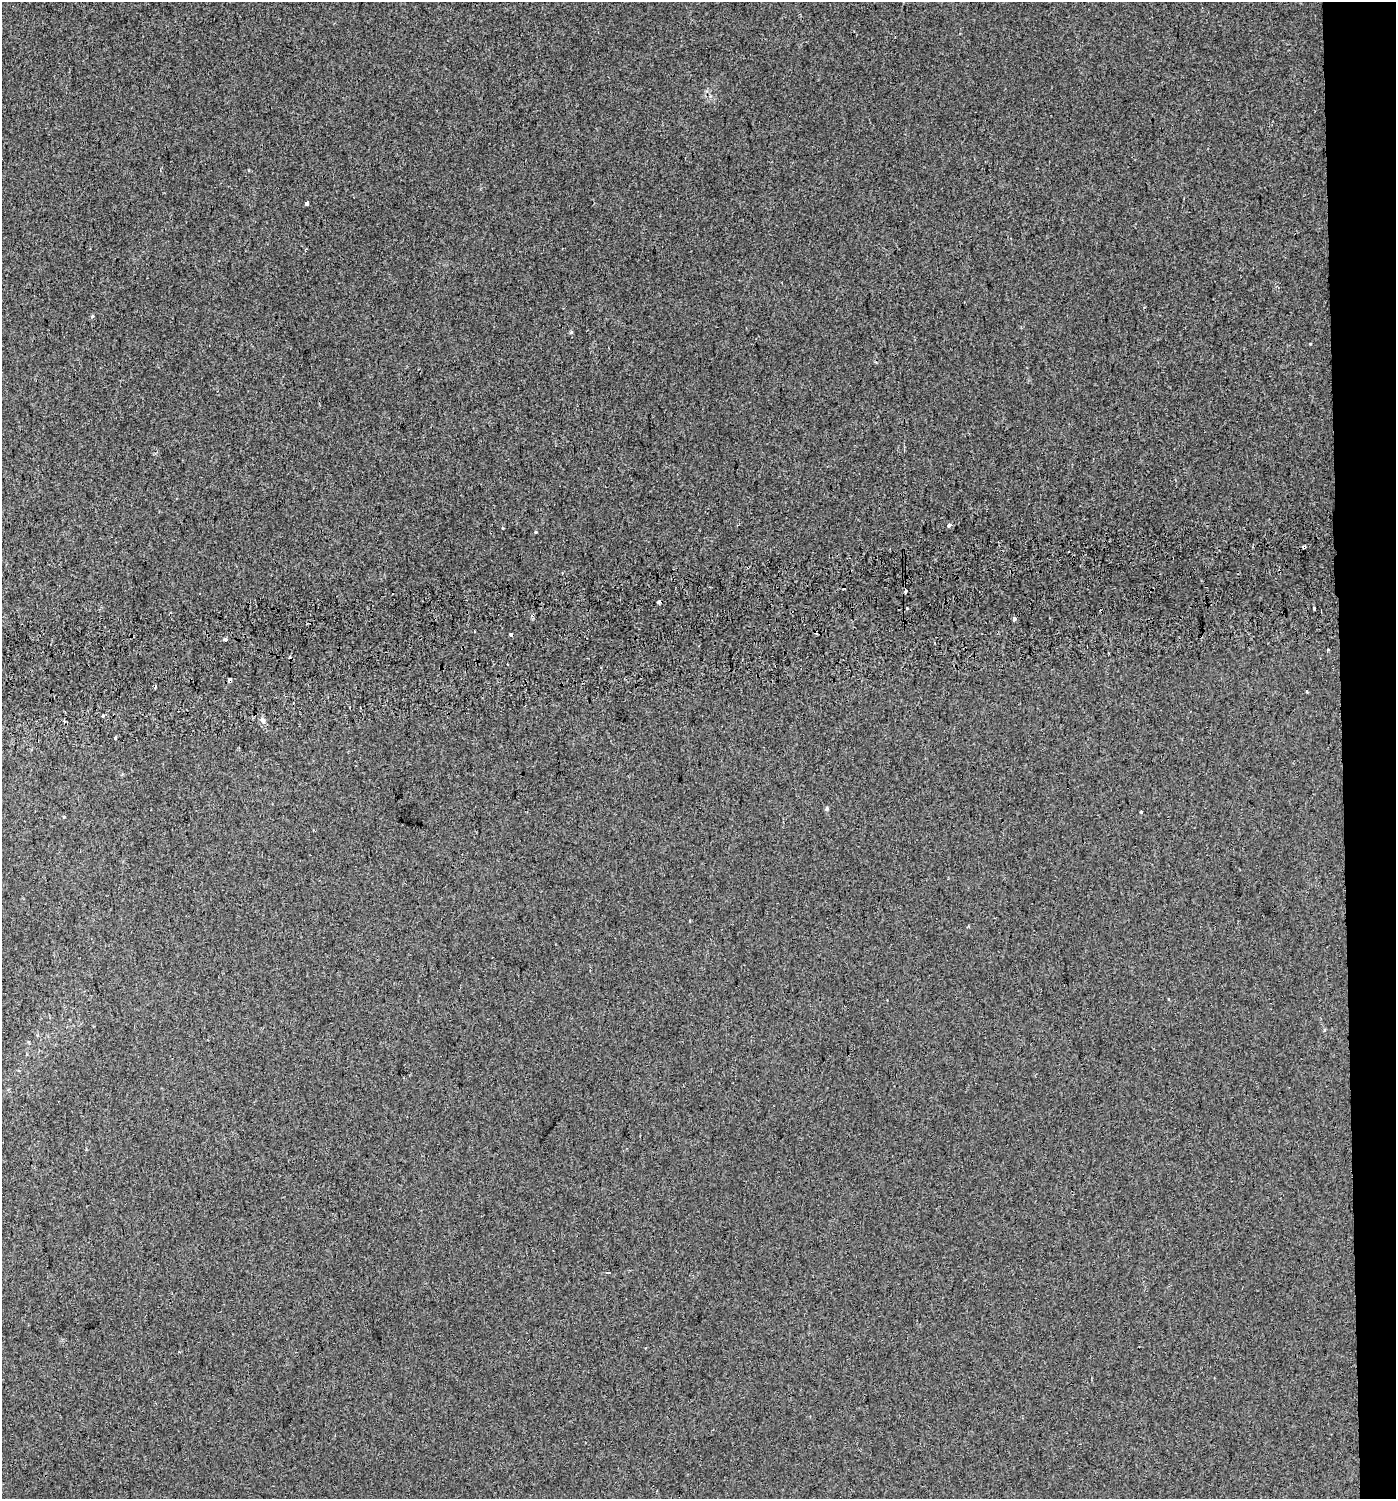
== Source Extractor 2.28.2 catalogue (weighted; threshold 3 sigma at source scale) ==
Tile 6 of 3 x 3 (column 3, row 2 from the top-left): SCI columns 2834-4227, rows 1537-3033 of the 4231 x 4570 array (HDU 1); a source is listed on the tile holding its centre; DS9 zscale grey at full resolution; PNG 1398 x 1501 px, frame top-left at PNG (2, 2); no overlay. Shown black and unused: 4% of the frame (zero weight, under 2 of 3 exposures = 2% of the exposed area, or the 3 px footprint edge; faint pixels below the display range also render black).
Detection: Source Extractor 2.28.2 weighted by HDU 2 'WHT'; one run over the whole footprint, this tile lists its part. Background 0.0025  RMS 0.0072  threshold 0.0325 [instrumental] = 3 sigma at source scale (4.5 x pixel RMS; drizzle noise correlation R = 1.50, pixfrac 1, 0.0396/0.0396 arcsec/px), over >= 5 px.
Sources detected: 30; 7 cosmic-ray / hot-pixel residue — not listed; the other 23 listed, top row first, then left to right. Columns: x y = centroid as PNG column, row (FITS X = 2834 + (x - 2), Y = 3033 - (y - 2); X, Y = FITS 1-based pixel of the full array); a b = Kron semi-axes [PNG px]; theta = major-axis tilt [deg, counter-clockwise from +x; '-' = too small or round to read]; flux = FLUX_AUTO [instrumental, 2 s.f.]
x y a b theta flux
307 203 4 3 - 6.7
306 249 4 2 - 0.89
92 317 3 3 - 1.8
1309 344 3 3 - 1.1
949 525 4 3 - 5.4
1304 547 4 3 - 4.7
905 591 4 3 - 3.9
658 602 3 3 - 2.5
907 608 3 3 - 3.9
1314 608 3 3 - 7.6
1014 619 3 3 - 13
226 640 4 4 - 1.7
230 680 4 3 - 4.9
1307 691 3 3 - 3.8
103 715 3 3 - 1.6
262 720 8 6 -51 2.4
115 738 4 3 - 1.7
827 809 5 4 - 1.3
64 817 3 3 - 1.4
313 830 2 2 - 0.58
690 921 3 3 - 1.1
608 1273 4 3 - 12
179 1352 3 2 - 0.66
Overlapping masked pixels (flux is a lower limit): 3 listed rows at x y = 1304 547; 905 591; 230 680